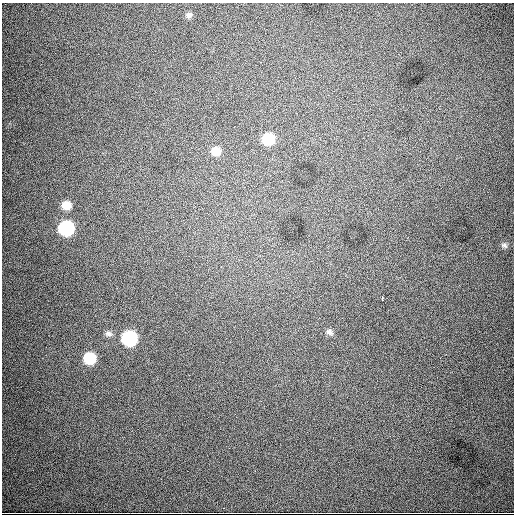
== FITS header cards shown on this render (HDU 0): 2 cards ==
NAXIS1  =                  512
NAXIS2  =                  512

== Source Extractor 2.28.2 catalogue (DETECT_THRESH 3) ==
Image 512 x 512 px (HDU 0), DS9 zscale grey, 1 PNG px = 1 image px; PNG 516 x 516 px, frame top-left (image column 1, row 512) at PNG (2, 3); no overlay
Background 4280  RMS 63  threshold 188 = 3 sigma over >= 5 px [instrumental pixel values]
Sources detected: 11; all 11 listed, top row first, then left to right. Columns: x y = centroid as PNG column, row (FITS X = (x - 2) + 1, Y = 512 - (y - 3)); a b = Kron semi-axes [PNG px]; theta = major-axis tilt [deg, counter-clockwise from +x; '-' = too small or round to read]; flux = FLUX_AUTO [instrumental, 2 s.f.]
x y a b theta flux
189 15 8 7 - 13000
268 139 10 10 - 150000
216 151 10 9 - 50000
66 205 10 9 - 51000
66 228 10 9 - 510000
504 245 9 6 -23 12000
382 299 4 2 - 12000
329 332 10 7 -27 16000
108 333 10 7 -13 15000
129 338 10 9 - 480000
90 358 9 9 - 160000